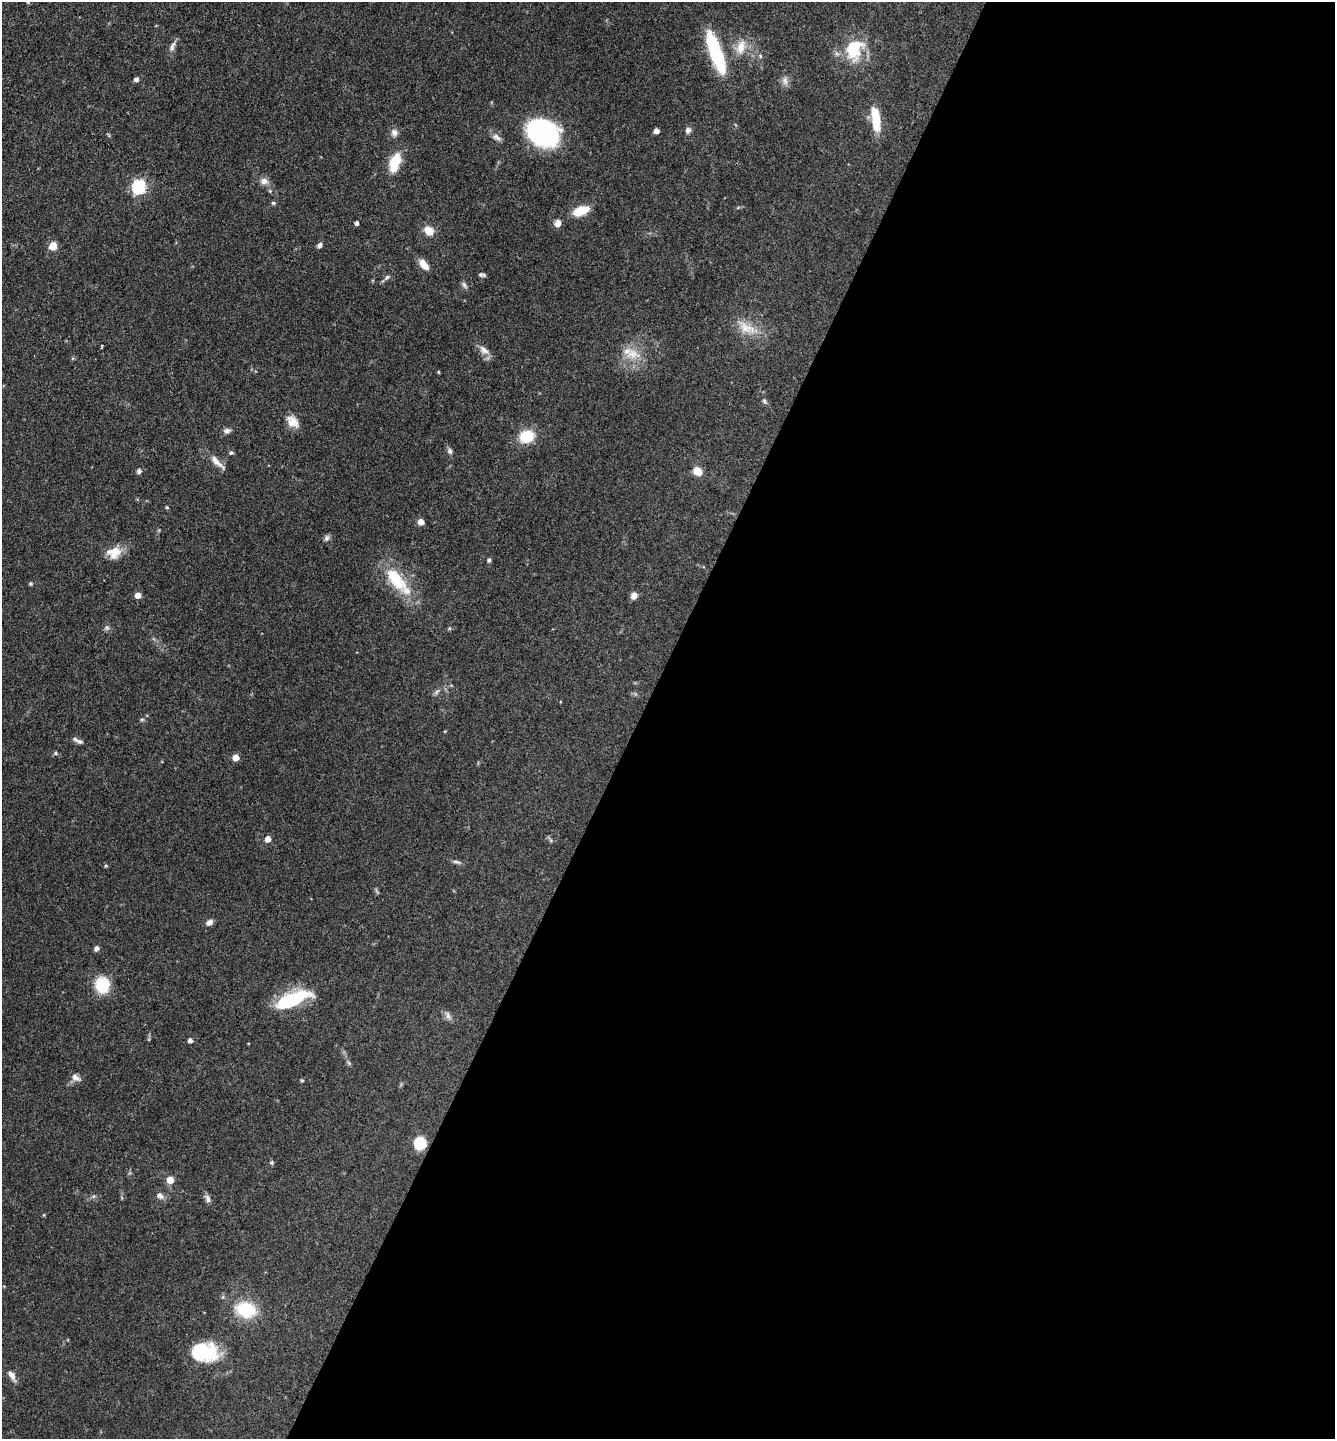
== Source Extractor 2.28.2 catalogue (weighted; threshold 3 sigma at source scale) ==
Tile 12 of 4 x 4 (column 4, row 3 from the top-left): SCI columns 4143-5475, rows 1438-2874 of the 5756 x 5747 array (HDU 1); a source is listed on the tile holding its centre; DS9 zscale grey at full resolution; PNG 1337 x 1441 px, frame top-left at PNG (2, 2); no overlay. Shown black and unused: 52% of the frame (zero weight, under 3 of 4 exposures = <1% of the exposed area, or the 3 px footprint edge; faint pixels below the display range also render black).
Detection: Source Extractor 2.28.2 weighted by HDU 2 'WHT'; one run over the whole footprint, this tile lists its part. Background 0.0897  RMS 0.0041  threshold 0.0183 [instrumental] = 3 sigma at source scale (4.5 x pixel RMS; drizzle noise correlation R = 1.50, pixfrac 1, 0.05/0.05 arcsec/px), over >= 5 px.
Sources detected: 85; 1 too faint to see at this stretch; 2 inside a brighter object's white glare — not listed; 4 inside a brighter listed object's ellipse — not listed separately; the other 78 listed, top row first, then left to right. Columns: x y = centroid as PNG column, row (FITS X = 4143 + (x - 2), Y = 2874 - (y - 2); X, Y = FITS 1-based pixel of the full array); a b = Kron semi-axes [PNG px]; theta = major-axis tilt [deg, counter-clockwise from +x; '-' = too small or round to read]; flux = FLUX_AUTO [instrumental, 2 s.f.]
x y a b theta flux
28 2 5 3 - 0.37
172 46 16 6 67 2
741 47 20 12 72 5.8
854 50 27 21 72 17
717 56 46 12 -68 28
760 56 6 4 -89 0.54
136 79 5 4 - 1.6
785 81 13 7 89 2
876 117 26 9 -79 11
688 130 8 7 - 1.3
656 131 5 4 - 2.8
394 133 10 9 - 2
543 133 25 20 -21 77
497 137 13 7 -29 1.8
395 162 22 11 71 11
264 181 11 9 -3 2.4
139 187 6 6 - 62
273 203 6 5 - 0.68
581 211 19 10 20 7.7
357 223 4 3 - 1.1
558 223 8 7 - 2.4
429 231 13 10 -42 4.4
319 245 6 5 - 1.3
53 246 5 5 - 12
424 265 13 7 -50 4.3
480 275 7 6 - 0.84
387 277 8 5 53 0.86
464 285 11 5 -56 1
746 328 30 13 -27 8.1
102 346 5 3 - 0.35
484 350 15 9 -40 3
632 354 22 15 -10 8.2
438 372 4 4 - 0.44
764 401 8 5 -62 0.85
292 422 17 11 -47 4.4
227 431 8 7 - 1.4
526 436 13 11 22 14
450 451 8 6 -67 1.2
231 453 6 5 - 0.69
216 461 26 7 -44 3.5
139 471 6 5 - 1.1
698 471 8 7 - 5.8
167 507 5 4 - 0.52
421 522 5 5 - 4
327 538 8 6 46 1.2
114 553 18 14 12 6.1
489 560 6 5 - 0.71
397 582 27 17 -34 13
30 584 5 4 - 0.53
138 595 5 5 - 3.5
634 595 8 7 - 2.2
107 628 8 7 - 1
142 719 6 4 0 0.57
445 731 5 3 - 0.31
80 741 10 6 -25 1.1
55 753 5 5 - 0.58
236 757 5 5 - 5
268 839 5 4 - 3.8
457 862 12 4 -15 1.1
106 866 5 4 - 0.54
209 922 9 6 39 1.7
97 948 5 5 - 1.5
102 985 15 13 -89 15
292 999 38 13 22 28
448 1015 14 5 -62 1.6
190 1040 4 4 - 1.4
349 1063 6 5 - 0.67
75 1077 13 7 -31 2.2
302 1080 5 4 - 0.56
420 1143 13 12 - 9.1
272 1163 6 5 - 0.62
170 1180 5 5 - 6.3
160 1196 11 8 -39 1.9
208 1199 11 6 -59 1.7
44 1215 5 3 - 0.38
246 1309 22 15 -14 19
199 1350 28 21 16 17
11 1375 14 7 -56 2.4
Isophote crosses this tile's border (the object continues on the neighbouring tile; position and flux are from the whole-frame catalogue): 1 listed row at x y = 28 2